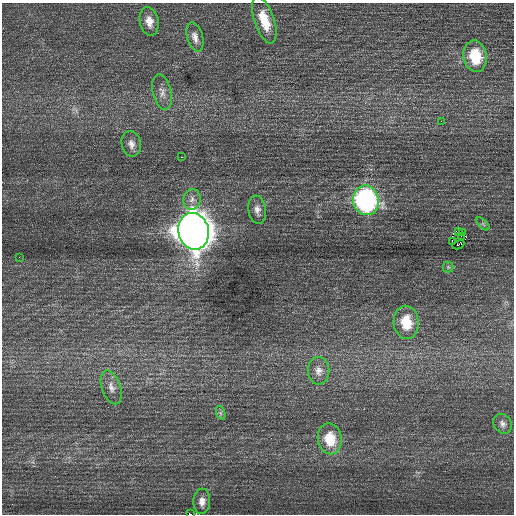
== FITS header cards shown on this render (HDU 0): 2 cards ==
NAXIS1  =                  512 / Axis length
NAXIS2  =                  512 / Axis length

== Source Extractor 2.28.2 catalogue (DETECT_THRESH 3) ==
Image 512 x 512 px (HDU 0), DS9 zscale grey, 1 PNG px = 1 image px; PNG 516 x 516 px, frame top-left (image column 1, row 512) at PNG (2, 3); each listed source drawn as its Kron ellipse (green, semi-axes under 4 px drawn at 4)
Background 0.455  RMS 0.74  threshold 2.23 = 3 sigma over >= 5 px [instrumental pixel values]
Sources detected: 28; all 28 listed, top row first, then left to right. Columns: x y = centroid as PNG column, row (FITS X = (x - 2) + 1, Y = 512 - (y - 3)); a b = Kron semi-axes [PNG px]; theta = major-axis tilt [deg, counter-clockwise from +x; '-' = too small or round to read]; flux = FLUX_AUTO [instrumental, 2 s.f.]
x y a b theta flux
264 20 24 10 -71 1200
149 21 14 9 -79 470
195 37 15 8 -73 330
475 56 16 11 -80 1900
162 92 18 9 -76 360
441 121 2 2 - 140
131 144 13 9 -77 320
181 157 2 2 - 310
192 199 10 8 80 290
366 200 15 13 -72 11000
257 210 14 9 -82 310
483 224 8 4 -45 97
194 231 18 15 -76 99000
458 231 2 2 - 170
462 232 3 2 - 81
461 236 3 2 - 48
452 241 3 2 - 30
458 245 6 3 27 360
19 257 2 2 - 63
448 267 5 5 - 93
406 322 16 12 -85 1400
318 371 13 11 -89 400
111 387 17 9 -71 400
221 413 7 4 -71 99
502 424 10 8 -54 230
330 439 15 12 -79 1300
202 501 13 8 86 360
190 514 4 2 - 2600
At the frame edge (FLAGS 8, measured only in part): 1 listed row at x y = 190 514